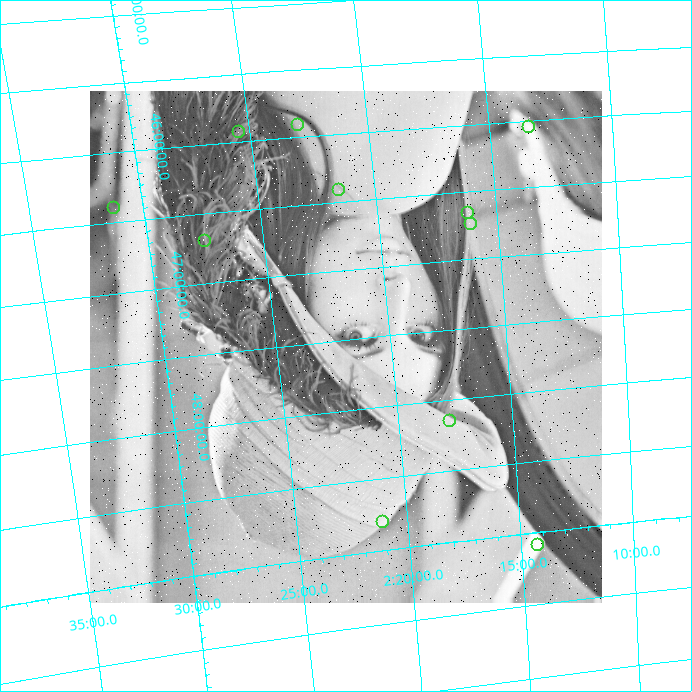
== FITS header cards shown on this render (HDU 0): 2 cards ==
NAXIS1  =                  512 / length of data axis 1
NAXIS2  =                  512 / length of data axis 2

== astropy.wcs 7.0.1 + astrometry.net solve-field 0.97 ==
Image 512 x 512 px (HDU 0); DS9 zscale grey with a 90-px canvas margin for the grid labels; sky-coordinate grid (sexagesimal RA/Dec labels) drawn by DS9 from the SOLVED WCS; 11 Tycho-2 reference stars matched to detected sources circled (green)
Header WCS: none
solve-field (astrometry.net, Tycho-2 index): SOLVED blind (the file carries no WCS)
Solved WCS: RA---TAN-SIP/DEC--TAN-SIP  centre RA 02:21:58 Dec +47:33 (35.49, +47.55 deg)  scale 26.6 x 25.8 arcsec/px (non-square pixels)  FOV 227.0' x 219.8'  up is -174 deg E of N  parity flipped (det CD > 0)
(file carries no celestial WCS; the grid is the blind solution)
Tycho-2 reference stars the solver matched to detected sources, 11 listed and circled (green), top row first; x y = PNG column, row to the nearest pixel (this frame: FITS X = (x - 90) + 1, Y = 512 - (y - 91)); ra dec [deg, ICRS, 3 dp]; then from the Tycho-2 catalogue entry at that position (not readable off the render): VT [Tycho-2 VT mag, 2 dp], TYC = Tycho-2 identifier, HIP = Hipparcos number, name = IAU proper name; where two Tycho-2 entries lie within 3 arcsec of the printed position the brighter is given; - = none
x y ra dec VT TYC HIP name
298 125 35.725 +45.912 9.20 3294-1497-1 - -
529 127 33.344 +46.047 8.67 3281-2205-1 - -
239 132 36.358 +45.929 8.00 3294-1471-1 11292 -
339 190 35.374 +46.415 7.90 3294-2033-1 - -
114 208 37.815 +46.395 7.13 3295-1547-1 11719 -
468 213 34.048 +46.662 8.15 3294-1997-1 10581 -
471 224 34.030 +46.745 9.02 3294-1624-1 - -
205 241 36.879 +46.694 9.05 3295-1923-1 - -
450 421 34.430 +48.150 8.90 3298-1393-1 - -
383 522 35.275 +48.806 8.62 3302-1099-1 - -
538 545 33.561 +49.091 7.90 3289-2295-1 - -